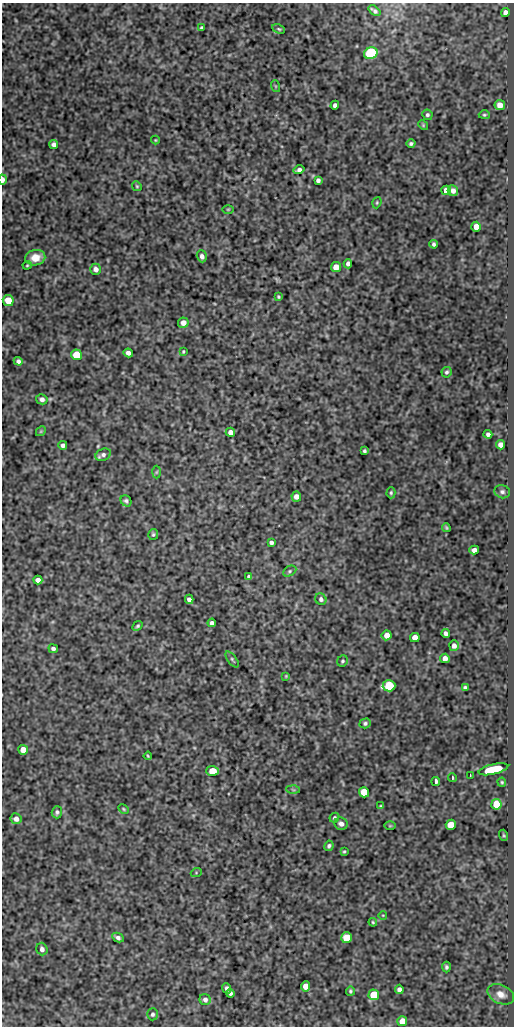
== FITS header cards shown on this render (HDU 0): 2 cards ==
NAXIS1  =                  512
NAXIS2  =                 1024

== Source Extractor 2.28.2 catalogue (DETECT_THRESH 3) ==
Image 512 x 1024 px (HDU 0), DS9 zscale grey, 1 PNG px = 1 image px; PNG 516 x 1028 px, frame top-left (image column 1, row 1024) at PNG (2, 3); each listed source drawn as its Kron ellipse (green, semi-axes under 4 px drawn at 4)
Background 697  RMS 1.2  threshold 3.66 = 3 sigma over >= 5 px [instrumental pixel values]
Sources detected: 113; all 113 listed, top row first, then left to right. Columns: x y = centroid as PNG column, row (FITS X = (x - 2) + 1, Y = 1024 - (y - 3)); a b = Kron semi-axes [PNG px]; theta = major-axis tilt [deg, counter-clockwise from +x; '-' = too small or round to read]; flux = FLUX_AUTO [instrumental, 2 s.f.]
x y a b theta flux
374 11 7 3 -38 220
505 12 4 4 - 510
202 28 4 4 - 190
279 29 6 3 -27 110
371 53 7 5 20 8000
275 86 6 3 -71 82
335 105 4 4 - 310
500 105 5 5 - 720
427 115 5 5 - 170
484 115 5 4 - 110
423 125 5 4 - 95
155 140 4 4 - 77
411 144 4 4 - 170
54 145 4 4 - 280
299 170 5 3 - 270
3 180 5 3 - 380
318 180 4 4 - 220
137 186 5 4 - 100
446 190 5 4 - 620
453 191 5 5 - 380
377 203 6 4 71 100
228 209 5 3 - 77
476 227 5 5 - 960
434 244 4 3 - 160
202 256 6 5 - 310
35 258 10 7 10 1200
348 264 5 4 - 250
27 265 4 4 - 89
336 267 5 5 - 840
96 269 5 5 - 340
278 297 3 3 - 100
8 300 5 5 - 1500
183 323 5 5 - 540
183 352 4 3 - 90
128 353 4 4 - 350
76 355 5 5 - 1900
18 361 5 4 - 220
447 372 5 5 - 150
42 399 6 5 - 280
41 431 5 4 - 94
230 432 5 4 - 400
488 434 4 4 - 240
63 445 4 4 - 260
501 445 5 4 - 460
364 451 3 3 - 130
103 455 8 5 23 260
156 472 6 4 88 110
502 492 8 6 -16 240
391 493 5 4 - 130
296 496 5 5 - 430
126 501 6 5 - 180
446 528 4 3 - 91
153 534 5 5 - 130
271 542 4 3 - 210
474 550 5 4 - 350
290 571 7 5 28 140
249 577 4 3 - 160
38 580 5 4 - 390
189 599 4 4 - 290
321 599 6 5 - 220
212 623 4 4 - 250
138 626 5 4 - 130
446 633 4 4 - 270
387 635 5 5 - 570
415 637 5 4 - 640
454 646 5 4 - 340
53 649 5 4 - 210
445 658 5 4 - 440
232 659 9 4 -54 160
342 661 6 5 - 140
286 676 4 4 - 80
389 686 6 5 - 6200
465 688 4 3 - 170
365 723 5 5 - 160
23 750 5 5 - 1000
148 756 4 2 - 87
493 769 15 5 13 2600
212 771 6 5 - 1200
470 775 3 2 - 46
452 778 4 2 - 120
436 782 4 3 - 290
502 782 5 3 - 110
293 790 6 4 -2 140
364 792 5 5 - 1600
496 804 5 5 - 2300
381 806 4 3 - 92
124 809 5 3 - 96
57 812 6 5 - 180
334 818 5 4 - 140
16 819 5 5 - 340
341 824 7 6 - 340
451 825 5 5 - 2200
390 826 6 4 0 80
504 835 6 3 -69 100
329 846 5 4 - 180
344 851 3 3 - 91
196 873 5 3 - 80
383 915 4 3 - 55
373 922 4 3 - 100
118 937 6 4 -28 260
347 938 5 5 - 2700
42 949 6 5 - 300
446 967 5 4 - 180
306 986 5 4 - 670
227 988 5 4 - 280
399 989 4 4 - 280
350 991 5 4 - 120
230 993 4 4 - 170
501 994 14 9 -25 740
374 995 5 5 - 2900
205 1000 6 5 - 280
152 1014 6 5 - 180
402 1021 5 5 - 1100
At the frame edge (FLAGS 8, measured only in part): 1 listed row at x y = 3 180